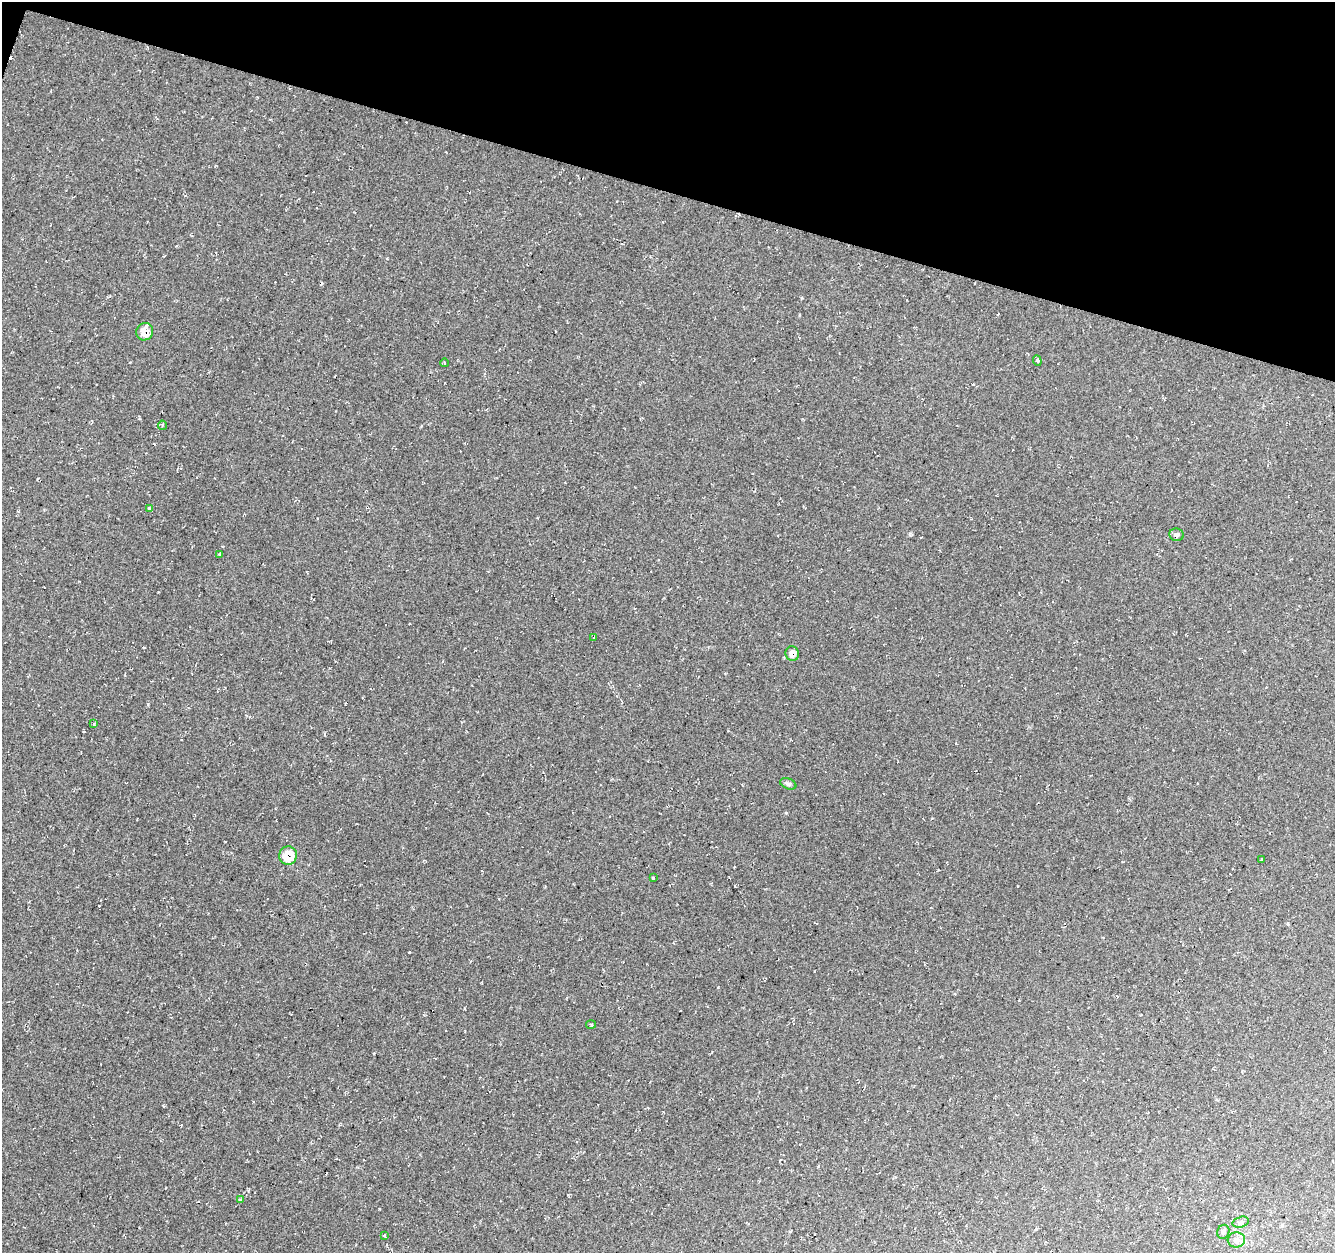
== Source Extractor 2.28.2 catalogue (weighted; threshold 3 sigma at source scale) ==
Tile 2 of 4 x 4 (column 2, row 1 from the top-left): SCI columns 1339-2671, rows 4033-5283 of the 5381 x 5612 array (HDU 1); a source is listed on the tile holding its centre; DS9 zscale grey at full resolution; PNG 1337 x 1255 px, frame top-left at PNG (2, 2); each listed source drawn as its Kron ellipse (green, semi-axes under 4 px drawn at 4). Shown black and unused: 15% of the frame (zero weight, under 2 of 3 exposures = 2% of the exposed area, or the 3 px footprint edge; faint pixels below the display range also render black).
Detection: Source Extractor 2.28.2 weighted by HDU 2 'WHT'; one run over the whole footprint, this tile lists its part. Background 0.0367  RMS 0.011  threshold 0.0474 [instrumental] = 3 sigma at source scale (4.5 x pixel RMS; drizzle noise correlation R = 1.50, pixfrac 1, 0.0396/0.0396 arcsec/px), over >= 5 px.
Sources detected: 22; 1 cosmic-ray / hot-pixel residue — neither listed nor drawn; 1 inside a brighter listed object's ellipse — not listed separately; the other 20 listed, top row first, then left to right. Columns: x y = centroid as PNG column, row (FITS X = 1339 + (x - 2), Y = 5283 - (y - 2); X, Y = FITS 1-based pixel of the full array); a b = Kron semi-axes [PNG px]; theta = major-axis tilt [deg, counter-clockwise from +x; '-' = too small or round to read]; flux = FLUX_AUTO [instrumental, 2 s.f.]
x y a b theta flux
145 332 9 8 - 11
1037 361 5 4 - 1.6
445 363 4 3 - 0.74
162 425 5 3 - 0.98
149 508 3 3 - 1.6
1176 535 7 6 - 3.1
219 554 4 3 - 1.3
594 637 4 2 - 0.82
792 654 7 7 - 7.8
94 724 3 3 - 1.4
788 784 8 5 -21 2.4
288 856 9 9 - 21
1261 859 3 2 - 1.3
653 878 3 3 - 1.6
591 1024 5 3 - 1.3
240 1200 4 3 - 2
1241 1222 8 5 17 2.4
1223 1232 7 6 - 3.1
384 1235 3 3 - 2.1
1236 1240 8 7 - 5.8
Overlapping masked pixels (flux is a lower limit): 3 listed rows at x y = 145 332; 792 654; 288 856
Unlisted compact peaks at least as high as the median listed source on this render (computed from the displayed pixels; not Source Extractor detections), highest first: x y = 409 952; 148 704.